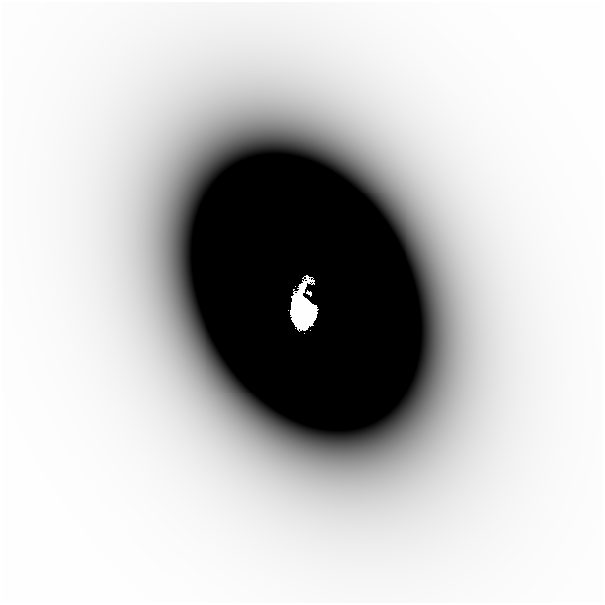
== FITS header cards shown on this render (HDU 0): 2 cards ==
NAXIS1  =                  601
NAXIS2  =                  601

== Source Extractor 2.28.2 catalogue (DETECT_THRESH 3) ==
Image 601 x 601 px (HDU 0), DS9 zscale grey, 1 PNG px = 1 image px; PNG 605 x 605 px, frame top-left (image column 1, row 601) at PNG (2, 2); no overlay
Background -9.11e-07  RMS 3.3e-07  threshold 9.85e-07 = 3 sigma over >= 5 px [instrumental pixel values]
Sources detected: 4; all 4 listed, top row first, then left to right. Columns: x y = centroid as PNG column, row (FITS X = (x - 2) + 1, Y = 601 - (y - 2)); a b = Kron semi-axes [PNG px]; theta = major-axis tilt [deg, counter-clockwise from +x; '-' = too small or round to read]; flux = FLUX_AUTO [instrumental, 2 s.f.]
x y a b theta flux
302 288 10 5 64 2.3e+00
308 292 4 3 - 3.8e-01
193 311 66 30 -82 2.6e-04
302 312 20 14 -82 8.8e+01